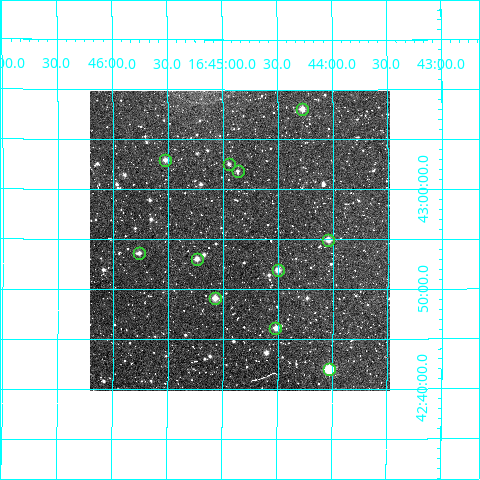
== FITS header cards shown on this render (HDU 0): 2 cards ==
NAXIS1  =                  300
NAXIS2  =                  300

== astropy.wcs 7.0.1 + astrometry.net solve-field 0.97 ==
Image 300 x 300 px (HDU 0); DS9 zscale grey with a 90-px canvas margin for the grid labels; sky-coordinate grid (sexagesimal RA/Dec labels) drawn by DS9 from the SOLVED WCS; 11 Tycho-2 reference stars matched to detected sources circled (green)
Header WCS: RA---TAN/DEC--TAN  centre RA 16:44:51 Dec +42:55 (251.21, +42.91 deg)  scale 6 arcsec/px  FOV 30.0' x 30.0'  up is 0 deg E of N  parity normal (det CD < 0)
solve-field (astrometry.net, Tycho-2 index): VERIFIED the header's WCS against the Tycho-2 star catalogue (11 matches, 0 conflicts) and refined it, rather than solving blind
Solved WCS: RA---TAN-SIP/DEC--TAN-SIP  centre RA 16:44:51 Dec +42:55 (251.21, +42.91 deg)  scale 6 arcsec/px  FOV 30.0' x 30.0'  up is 0 deg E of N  parity normal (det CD < 0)
The solver's refit moves the header's centre by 0.69 arcsec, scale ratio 1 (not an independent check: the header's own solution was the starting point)
Tycho-2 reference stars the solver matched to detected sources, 11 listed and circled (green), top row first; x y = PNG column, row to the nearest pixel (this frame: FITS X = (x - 90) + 1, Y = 300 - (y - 91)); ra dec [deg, ICRS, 3 dp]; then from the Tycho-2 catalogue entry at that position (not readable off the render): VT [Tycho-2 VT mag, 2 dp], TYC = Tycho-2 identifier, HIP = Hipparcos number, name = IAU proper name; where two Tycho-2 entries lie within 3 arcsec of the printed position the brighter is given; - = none
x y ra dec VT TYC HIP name
302 109 251.070 +43.135 11.05 3082-1430-1 - -
165 160 251.382 +43.049 11.31 3078-313-1 - -
229 164 251.237 +43.043 12.18 3078-641-1 - -
238 171 251.217 +43.030 11.80 3078-137-1 - -
328 240 251.011 +42.916 10.96 3078-47-1 - -
139 253 251.442 +42.894 11.85 3078-6-1 - -
197 259 251.310 +42.884 10.84 3078-246-1 - -
278 270 251.126 +42.866 10.73 3078-938-1 - -
215 298 251.268 +42.819 10.54 3078-121-1 - -
275 328 251.131 +42.769 11.07 3078-524-1 - -
329 369 251.007 +42.699 8.83 3078-924-1 81926 -